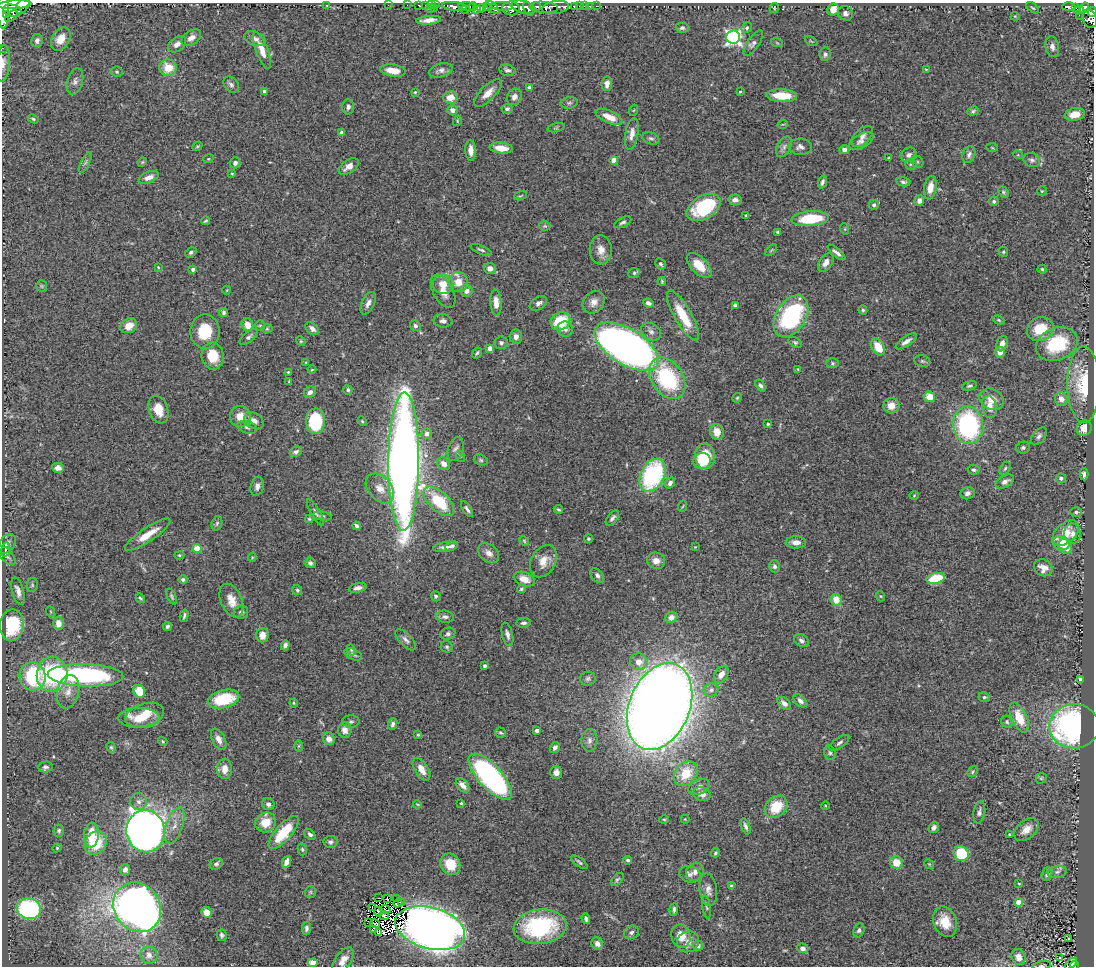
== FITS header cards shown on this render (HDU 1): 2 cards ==
NAXIS1  =                 1092
NAXIS2  =                  964

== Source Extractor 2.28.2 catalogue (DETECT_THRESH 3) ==
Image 1092 x 964 px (HDU 1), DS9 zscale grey, 1 PNG px = 1 image px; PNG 1096 x 968 px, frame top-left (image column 1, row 964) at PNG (2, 3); each listed source drawn as its Kron ellipse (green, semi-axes under 4 px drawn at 4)
Background 0.781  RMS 0.041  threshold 0.122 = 3 sigma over >= 5 px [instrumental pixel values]
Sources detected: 448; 1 with non-positive FLUX_AUTO (blend fragments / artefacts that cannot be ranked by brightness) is neither listed nor drawn; the other 447 listed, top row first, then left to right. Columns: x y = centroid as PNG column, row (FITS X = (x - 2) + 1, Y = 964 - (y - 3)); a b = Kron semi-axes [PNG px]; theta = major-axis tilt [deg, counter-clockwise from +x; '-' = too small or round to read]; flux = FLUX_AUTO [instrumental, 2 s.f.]
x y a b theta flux
15 5 17 4 4 1100
388 5 2 2 - 8.7
407 5 2 2 - 8.9
419 5 3 3 - 20
425 5 3 2 - 4.5
431 5 3 2 - 7.7
436 5 3 2 - 23
23 6 9 5 56 1200
326 6 4 2 - 1.7
454 6 12 4 -6 820
467 6 8 3 -5 460
502 6 11 4 -2 320
536 6 4 3 - 250
574 6 3 3 - 14
579 6 3 2 - 3
584 6 3 2 - 7.6
589 6 3 2 - 8.5
596 6 3 2 - 3.4
473 7 4 3 - 200
486 7 4 3 - 75
493 7 8 3 -44 210
523 7 13 6 -14 1400
544 7 14 5 -4 850
556 7 13 6 9 350
1069 7 6 3 2 220
1075 7 4 3 - 93
3 8 20 5 90 3100
430 8 2 2 - 17
435 8 2 2 - 3.9
481 8 4 4 - 340
511 8 8 7 - 760
774 8 5 4 - 3.1
1033 8 7 3 -39 3.5
1084 8 5 4 - 350
477 9 4 2 - 250
529 9 7 4 -64 790
833 9 6 5 - 27
12 10 9 6 -12 1600
465 10 3 2 - 150
1078 10 5 3 - 64
1092 12 5 4 - 220
845 13 8 7 - 9.5
7 15 4 3 - 580
1079 15 2 2 - 7.6
11 16 7 4 40 870
1015 16 4 4 - 2.4
1090 19 9 7 -70 480
429 20 12 4 5 19
682 28 6 5 - 6.1
747 28 6 4 48 5.3
733 37 7 6 - 830
191 38 11 7 34 16
61 39 12 8 59 34
255 39 11 6 -20 11
37 41 7 5 79 10
811 41 7 3 -32 2.6
753 43 15 6 55 11
777 43 6 3 -19 3.1
177 44 10 6 37 15
1052 47 10 7 -79 12
2 48 2 2 - 6.5
262 50 19 6 -69 33
825 54 7 5 82 7.2
3 63 18 6 85 19
168 68 9 8 - 53
926 69 3 2 - 1.8
441 70 12 6 16 11
507 70 8 5 -12 6.7
393 71 13 6 -8 41
117 72 6 5 - 4.2
75 81 13 8 75 14
607 84 7 5 84 15
231 85 9 6 -50 8.6
529 88 4 3 - 6.5
264 91 3 3 - 7
415 92 3 3 - 2.8
740 92 3 3 - 2.8
488 93 18 7 44 25
782 96 15 6 -3 62
450 97 7 6 - 26
514 97 9 7 57 14
569 103 9 5 9 6.2
348 107 7 6 - 9
507 109 5 4 - 7.2
452 110 5 5 - 12
634 110 5 3 - 2.6
973 111 6 4 20 5
1075 114 10 6 11 37
609 117 14 6 -24 44
33 119 5 3 - 3.8
457 121 5 3 - 3
783 124 5 3 - 2.4
556 128 9 3 13 3.6
341 133 4 4 - 11
632 134 16 6 80 21
862 136 13 7 45 15
651 138 9 5 -20 7.8
861 141 13 7 28 13
197 146 5 4 - 3.2
784 147 11 6 60 11
800 147 12 8 -2 14
501 148 12 5 -6 36
992 148 6 4 -4 2.9
844 149 5 4 - 11
471 150 10 5 -87 21
909 155 8 7 - 12
969 155 9 6 68 9.2
1018 155 5 3 - 2.2
889 158 4 3 - 2.7
208 159 5 3 - 2.5
614 160 4 4 - 47
1032 160 8 7 - 8.4
85 162 11 4 63 7.2
142 162 5 4 - 2.8
917 162 6 5 - 4.9
235 163 5 5 - 9.4
911 164 6 5 - 5.7
349 166 11 6 37 21
232 173 4 3 - 2.8
149 177 10 5 22 17
822 182 7 3 70 6.9
903 182 7 4 -12 7.3
930 188 12 6 80 27
1042 191 5 5 - 3.5
1003 192 6 4 -49 4.2
521 196 6 2 20 2.3
735 200 6 5 - 14
919 201 5 4 - 12
994 201 5 4 - 5.1
874 205 5 5 - 7.5
704 207 18 11 30 170
746 215 4 3 - 2.6
810 219 18 7 5 130
205 221 4 3 - 3.3
623 222 9 5 26 6.9
545 226 6 5 - 3.5
845 229 6 3 -72 2.8
778 232 3 2 - 3.1
481 250 11 4 -23 6.2
601 250 15 11 -85 27
771 250 7 2 45 2.9
191 252 6 4 33 5.6
836 252 11 4 -39 11
1003 252 5 4 - 3.9
826 262 10 6 56 17
661 264 6 5 - 6
699 265 15 8 -45 46
158 267 4 3 - 2.2
490 268 6 5 - 16
193 269 3 3 - 11
1042 269 4 4 - 3.5
634 273 6 5 - 4.7
662 281 4 3 - 3.4
458 282 10 9 - 36
443 284 10 9 - 39
42 286 6 5 - 4.3
227 290 4 3 - 2.1
443 291 18 10 -61 30
467 291 6 6 - 16
594 302 12 10 48 20
368 303 12 6 65 14
496 303 13 5 -86 25
538 303 9 6 33 12
648 303 5 4 - 9.1
735 305 4 4 - 6.5
863 310 4 4 - 4
223 312 5 4 - 5.6
683 316 28 8 -60 81
791 316 23 15 58 330
999 320 6 4 -23 3.5
443 321 9 6 -7 10
560 321 10 8 33 110
247 325 7 5 -70 30
129 326 8 7 - 30
260 326 5 5 - 4
415 326 6 5 - 6.4
267 329 6 4 1 3.5
312 329 8 5 -44 11
565 329 7 7 - 10
1040 329 13 11 23 73
205 331 17 14 89 80
651 332 10 8 -34 14
248 337 10 5 39 8.3
516 337 7 6 - 15
301 341 5 4 - 3.3
906 341 12 5 34 13
795 342 7 4 -29 4.6
501 343 6 6 - 6.4
1002 344 8 5 70 14
1057 344 21 16 21 150
626 347 36 18 -32 2000
878 347 9 6 -60 53
490 348 4 4 - 24
1000 352 5 5 - 22
477 353 6 3 58 4.5
213 356 13 11 -80 62
922 361 8 5 -16 5.9
306 362 4 3 - 2.5
832 363 6 5 - 4.6
797 369 4 2 - 1.6
312 370 4 3 - 2.5
288 372 4 3 - 2.7
667 378 23 15 -57 260
289 381 3 2 - 2.4
1084 384 38 16 -89 120
761 386 7 4 -57 7.2
969 386 8 4 16 5
348 390 5 4 - 5.1
310 392 6 5 - 12
930 397 5 5 - 42
737 398 5 4 - 3.4
991 399 12 10 -28 28
1061 399 7 6 - 19
891 406 8 7 - 27
989 407 11 7 -80 29
159 410 14 9 -73 43
240 416 10 10 - 38
254 421 10 7 -32 20
315 421 13 9 90 160
362 421 5 3 - 2.8
768 424 3 3 - 3.4
968 425 19 15 -82 390
247 427 10 6 -15 8.7
1084 428 8 7 - 30
717 432 8 6 -76 30
427 434 5 5 - 16
1039 436 10 6 50 8.9
1023 448 7 6 - 6.6
456 449 12 7 72 12
296 452 6 5 - 8.1
460 456 6 3 -73 3.3
705 456 13 10 -83 110
481 460 7 5 -18 4.9
702 461 9 8 - 51
404 462 69 15 89 3900
444 464 7 5 -48 21
58 468 6 5 - 13
1005 468 7 5 62 5.3
974 470 6 5 - 5.4
1084 474 6 4 -87 10
653 475 17 12 64 310
1061 478 5 4 - 9.2
1005 482 10 5 29 14
670 483 6 4 53 11
257 486 9 6 74 12
380 488 17 11 -49 32
967 493 7 6 - 11
914 495 5 3 - 2.3
439 501 19 9 -43 130
683 506 6 3 70 2.4
467 509 9 3 -57 6.8
558 509 5 3 - 3.7
315 512 15 4 -60 9.1
1076 512 6 5 - 5.3
322 516 9 4 -9 5.8
612 518 9 5 52 7.8
309 519 4 3 - 3.7
217 523 7 5 72 5.1
357 526 4 3 - 6
1066 533 15 9 42 62
1072 534 10 8 -80 15
148 535 27 7 34 47
588 539 4 4 - 4.8
524 541 5 4 - 3.2
796 542 10 6 -1 18
1061 543 8 7 - 44
7 544 11 7 49 12
452 546 7 4 21 6.9
1065 546 7 6 - 45
445 547 12 5 9 13
695 547 3 2 - 1.8
6 549 7 4 78 5.6
197 549 4 4 - 77
489 553 12 8 -41 17
6 555 12 6 -47 11
179 555 5 4 - 3.8
252 557 4 4 - 2.4
543 561 17 12 60 34
656 561 9 8 - 20
310 563 5 5 - 7.6
775 566 6 5 - 6.3
1043 568 9 8 - 23
597 575 8 5 -54 9
936 578 9 5 13 110
524 579 11 6 -20 24
183 580 4 4 - 5.6
32 585 7 5 79 4.7
358 588 9 4 14 12
521 589 4 3 - 4.1
297 590 5 5 - 5.1
18 591 14 6 -75 17
436 596 5 4 - 5.9
880 596 5 3 - 2.5
172 597 8 4 -65 5.3
140 598 5 3 - 3.9
231 600 18 10 -67 33
836 600 6 5 - 39
51 612 5 3 - 2.7
241 612 7 6 - 7.9
184 616 6 2 76 4.9
445 617 9 6 -7 9.2
671 617 6 5 - 21
523 623 7 4 5 6.3
58 624 6 5 - 25
12 625 16 12 81 140
167 626 4 4 - 5.5
448 634 7 6 - 7.9
507 634 12 5 -76 11
262 635 7 6 - 31
406 640 13 6 -47 11
801 640 8 6 -33 9
285 645 5 4 - 8
447 647 6 5 - 4.8
351 650 5 4 - 3.9
353 654 9 5 -25 8
639 662 9 8 - 27
485 666 3 3 - 8.7
721 674 9 6 58 20
52 675 17 15 85 250
85 675 38 11 -2 540
33 676 14 13 - 180
588 679 8 7 - 7
1080 679 4 3 - 13
711 690 8 6 27 9.3
139 691 7 5 -66 63
68 692 17 11 75 28
984 697 6 4 -8 5.4
224 699 16 9 14 120
800 701 8 5 -45 13
294 703 4 4 - 2.9
784 703 8 5 -41 13
660 706 45 30 68 6800
145 715 20 11 15 79
139 718 20 10 0 56
1019 718 16 7 -66 66
351 722 8 6 2 7
1007 722 6 5 - 5.4
393 724 6 4 67 6.7
1074 726 25 22 3 720
345 730 8 7 - 20
537 730 4 3 - 13
501 733 6 5 - 4.5
418 735 4 3 - 3.2
219 739 11 6 -63 19
329 739 6 6 - 20
589 740 11 8 86 13
163 741 5 3 - 3
839 743 11 5 35 7.5
299 746 5 3 - 3.2
111 747 5 4 - 3.7
555 748 6 4 56 9.2
830 753 7 5 -74 6.7
45 767 7 5 2 8.1
225 769 10 7 -89 28
421 769 12 6 -58 27
556 772 6 6 - 14
973 772 6 4 49 4
686 774 13 10 48 79
490 777 29 11 -48 670
1041 778 6 5 - 3.9
463 785 8 5 -49 18
699 787 11 7 23 15
702 794 9 6 -17 18
139 802 8 8 - 13
461 803 3 3 - 2.9
268 804 6 6 - 9.8
417 804 4 3 - 2.3
825 806 4 3 - 2.2
776 807 13 10 46 79
979 812 11 6 80 9.7
664 819 5 3 - 2.8
685 819 4 4 - 2.4
266 822 11 9 29 50
174 825 19 8 71 29
746 826 8 4 -70 8.8
934 828 6 4 56 10
1026 829 14 9 41 26
59 831 6 5 - 5.5
146 831 21 19 -80 2200
284 832 21 8 48 110
310 834 6 4 -39 7.3
91 835 12 7 84 65
1010 835 4 3 - 11
330 842 7 6 - 7.3
96 843 12 10 50 93
57 848 4 4 - 2.7
302 849 6 4 -75 4.3
715 853 5 4 - 4.9
961 854 8 7 - 150
628 860 4 4 - 5.2
286 862 6 4 67 15
579 862 10 4 -38 5.4
896 862 6 6 - 40
216 864 7 5 32 6.1
450 864 11 9 -59 54
929 864 5 4 - 3.2
125 869 5 5 - 11
695 872 10 8 53 14
1057 872 9 6 11 8.5
690 874 11 8 -17 11
1047 874 7 5 68 7.5
617 879 8 4 45 4.9
1019 883 3 3 - 2.7
731 886 4 4 - 3.2
708 890 16 8 -83 19
310 892 6 5 - 4.7
378 898 3 2 - 2.5
387 899 3 2 - 3.3
397 899 4 3 - 5.5
402 902 3 2 - 2.8
1019 902 4 4 - 73
398 903 5 3 - 3.7
137 907 26 22 -54 2000
372 907 3 2 - 2.1
706 907 11 3 -82 5.1
29 909 12 10 -15 360
385 909 5 2 - 0.068
674 909 6 4 85 6.6
207 912 5 5 - 31
378 912 5 3 - 3.3
384 915 5 4 - 2.9
586 919 5 4 - 6.5
369 922 3 2 - 1100
945 922 16 11 -68 54
375 924 5 3 - 3.6
540 927 26 17 7 260
306 928 6 4 85 7
430 928 36 20 -15 3400
373 930 4 3 - 24
859 930 7 5 64 7.3
378 932 4 3 - 2.2
631 932 8 6 30 8.3
222 935 6 5 - 6.7
681 936 11 9 -72 38
1068 939 3 2 - 2.3
688 942 11 10 - 19
597 944 6 5 - 13
698 946 5 5 - 8.7
803 948 6 5 - 9.4
149 955 9 8 - 14
1018 957 8 6 -67 21
1060 957 3 3 - 4.3
343 960 15 8 56 25
313 963 4 4 - 65
1071 964 7 3 44 63
1042 965 9 3 10 4.6
1075 965 4 3 - 77
At the frame edge (FLAGS 8, measured only in part): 10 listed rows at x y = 15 5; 23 6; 3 8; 1092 12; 2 48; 3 63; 313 963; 1071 964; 1042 965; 1075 965
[1 non-positive-flux detection neither listed nor drawn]